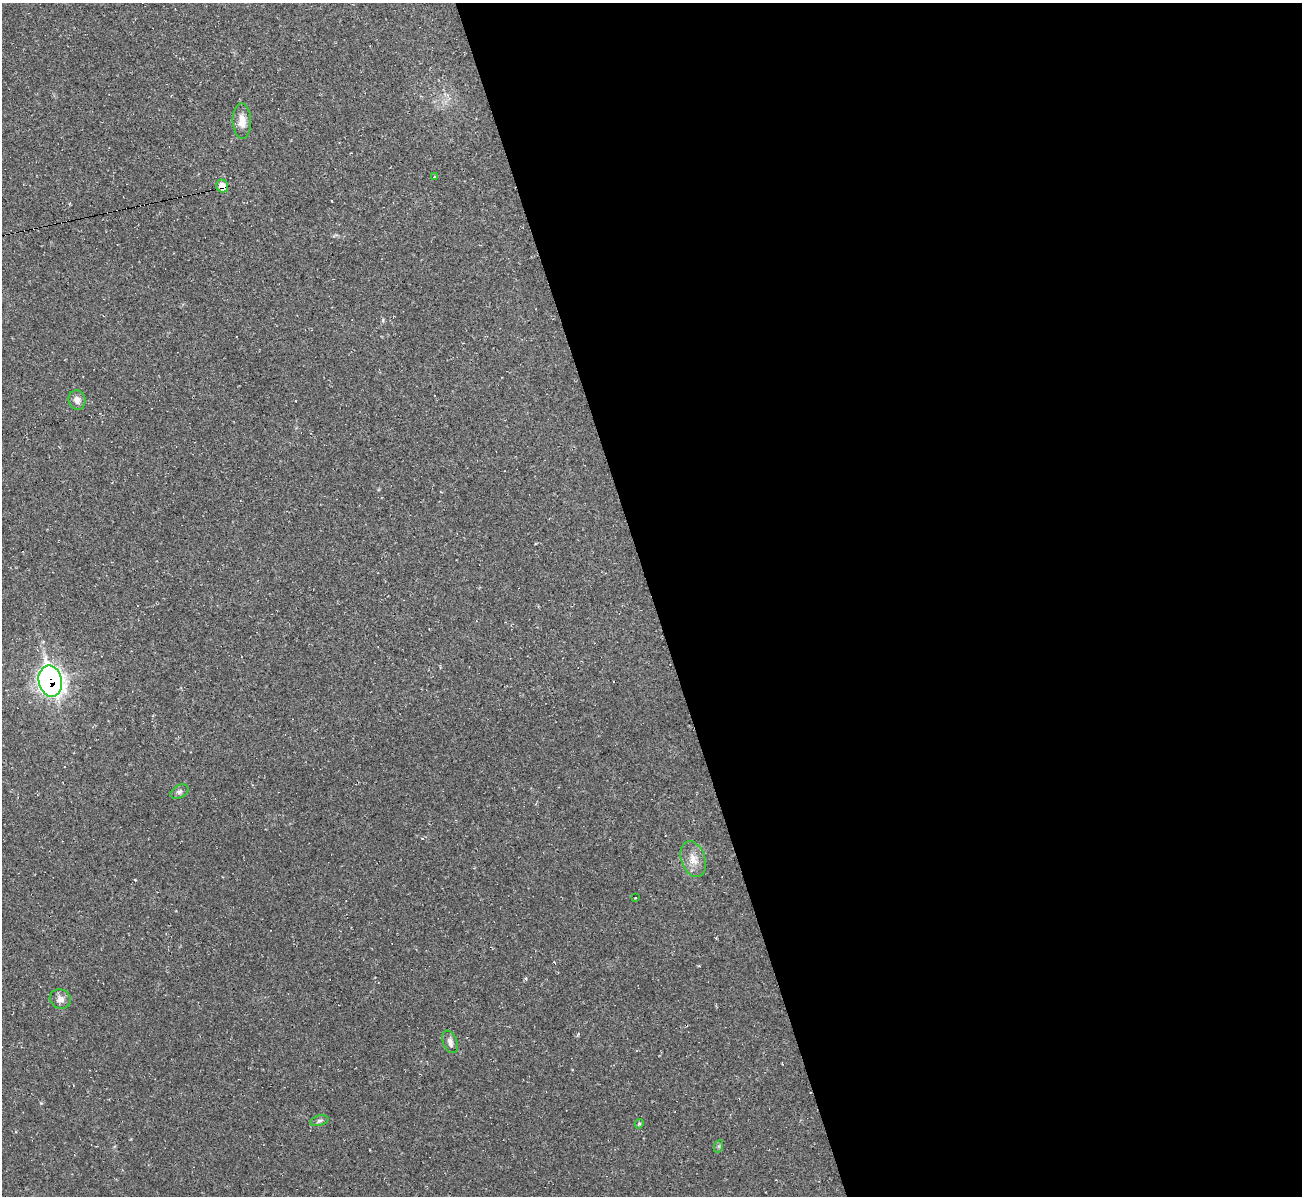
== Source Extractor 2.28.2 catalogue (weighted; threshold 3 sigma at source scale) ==
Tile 8 of 4 x 4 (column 4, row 2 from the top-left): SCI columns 3903-5202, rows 2532-3725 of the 5202 x 5184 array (HDU 1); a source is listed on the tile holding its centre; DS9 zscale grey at full resolution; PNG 1304 x 1198 px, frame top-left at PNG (2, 3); each listed source drawn as its Kron ellipse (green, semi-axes under 4 px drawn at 4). Shown black and unused: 50% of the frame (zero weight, under 2 of 3 exposures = <1% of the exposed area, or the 3 px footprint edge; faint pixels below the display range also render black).
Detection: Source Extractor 2.28.2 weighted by HDU 2 'WHT'; one run over the whole footprint, this tile lists its part. Background 0.0513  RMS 0.0069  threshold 0.031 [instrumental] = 3 sigma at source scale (4.5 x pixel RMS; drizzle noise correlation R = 1.50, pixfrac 1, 0.05/0.05 arcsec/px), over >= 5 px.
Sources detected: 13; all 13 listed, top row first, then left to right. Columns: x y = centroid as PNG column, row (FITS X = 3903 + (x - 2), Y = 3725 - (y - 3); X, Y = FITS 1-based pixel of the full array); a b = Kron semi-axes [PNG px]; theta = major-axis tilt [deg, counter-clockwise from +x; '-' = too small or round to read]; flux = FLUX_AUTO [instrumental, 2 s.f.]
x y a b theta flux
242 121 18 9 -88 7.3
434 177 4 2 - 0.47
222 186 6 6 - 7.3
77 400 10 8 -73 3.9
50 681 16 11 -78 350
179 792 9 6 28 1.9
693 859 18 12 -71 8.5
635 898 3 2 - 0.59
60 999 11 9 -19 4.2
450 1042 12 7 -67 3.3
319 1121 9 5 14 1.6
639 1124 5 4 - 1.1
719 1146 6 4 71 0.96
Overlapping masked pixels (flux is a lower limit): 2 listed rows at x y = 222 186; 50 681